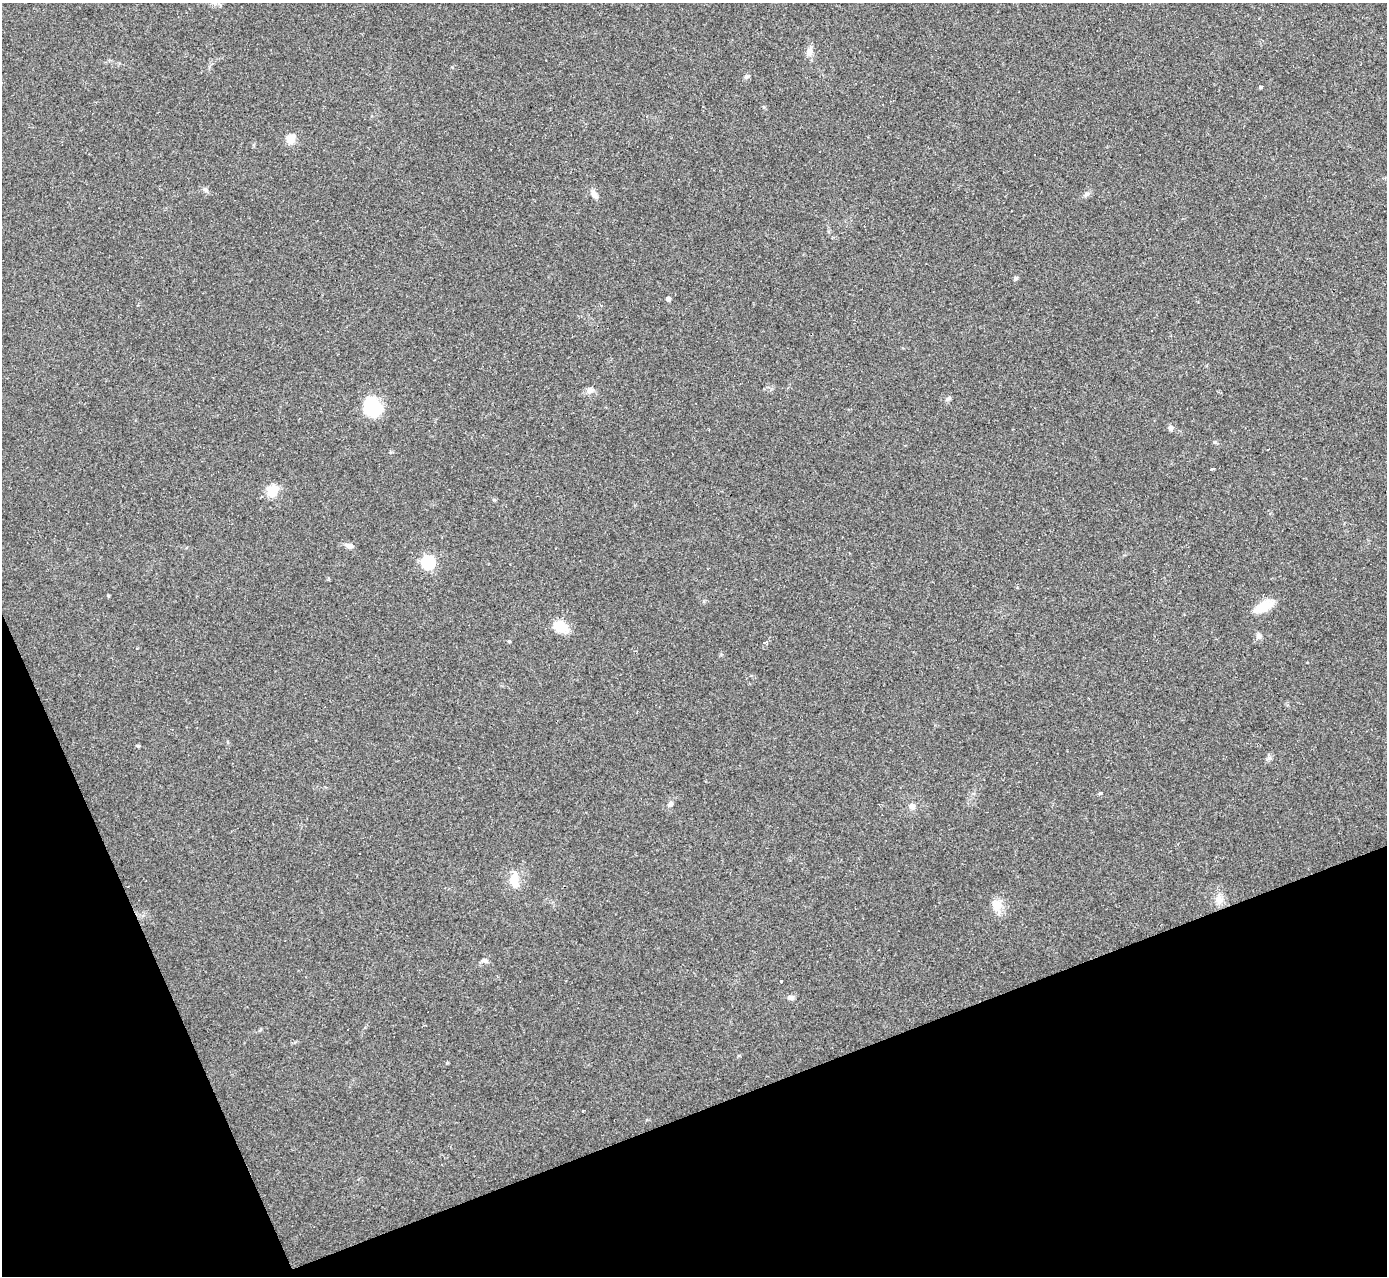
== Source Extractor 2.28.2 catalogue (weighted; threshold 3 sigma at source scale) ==
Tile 14 of 4 x 4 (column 2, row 4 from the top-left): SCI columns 1389-2773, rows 152-1425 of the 5544 x 5527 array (HDU 1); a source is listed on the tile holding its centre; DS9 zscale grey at full resolution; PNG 1389 x 1278 px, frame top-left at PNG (2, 3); no overlay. Shown black and unused: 19% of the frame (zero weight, under 2 of 3 exposures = <1% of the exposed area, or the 3 px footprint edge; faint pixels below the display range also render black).
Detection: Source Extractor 2.28.2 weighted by HDU 2 'WHT'; one run over the whole footprint, this tile lists its part. Background 0.0836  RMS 0.0078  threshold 0.035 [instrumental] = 3 sigma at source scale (4.5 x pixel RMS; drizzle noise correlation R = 1.50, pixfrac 1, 0.05/0.05 arcsec/px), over >= 5 px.
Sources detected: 33; all 33 listed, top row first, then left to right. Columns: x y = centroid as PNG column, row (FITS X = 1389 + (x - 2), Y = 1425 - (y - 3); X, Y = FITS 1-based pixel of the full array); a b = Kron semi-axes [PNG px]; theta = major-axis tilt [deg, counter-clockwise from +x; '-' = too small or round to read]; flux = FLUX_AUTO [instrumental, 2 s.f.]
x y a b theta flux
809 52 13 9 74 4.3
747 77 7 4 19 1.3
1260 87 4 3 - 1.3
290 139 5 5 - 29
206 190 9 4 -36 1.7
594 194 12 7 -65 3.7
1086 194 10 5 45 2
1016 278 6 5 - 1.3
668 299 4 4 - 3.1
590 390 11 8 39 3.3
948 398 8 5 36 1.5
373 407 18 14 -66 40
1170 428 7 6 - 2.3
1212 469 5 3 - 4
272 490 18 13 38 9.3
349 546 10 7 -15 3.3
428 563 6 6 - 130
108 596 4 4 - 0.82
1263 607 25 11 26 14
560 627 13 10 -27 18
1259 636 10 6 -65 2.4
509 641 4 3 - 0.94
765 642 5 3 - 2.5
1100 793 3 3 - 1.3
670 804 7 5 42 2.3
912 806 9 7 -33 2.9
514 879 19 11 -88 12
1219 899 14 9 -86 6.9
997 905 16 15 - 9.3
485 960 8 6 -11 2.3
781 981 3 2 - 1.9
790 997 9 6 16 2.5
583 1111 3 2 - 0.82
Unlisted compact peaks at least as high as the median listed source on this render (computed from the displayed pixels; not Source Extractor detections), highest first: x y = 1214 442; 447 1063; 494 500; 1269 758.